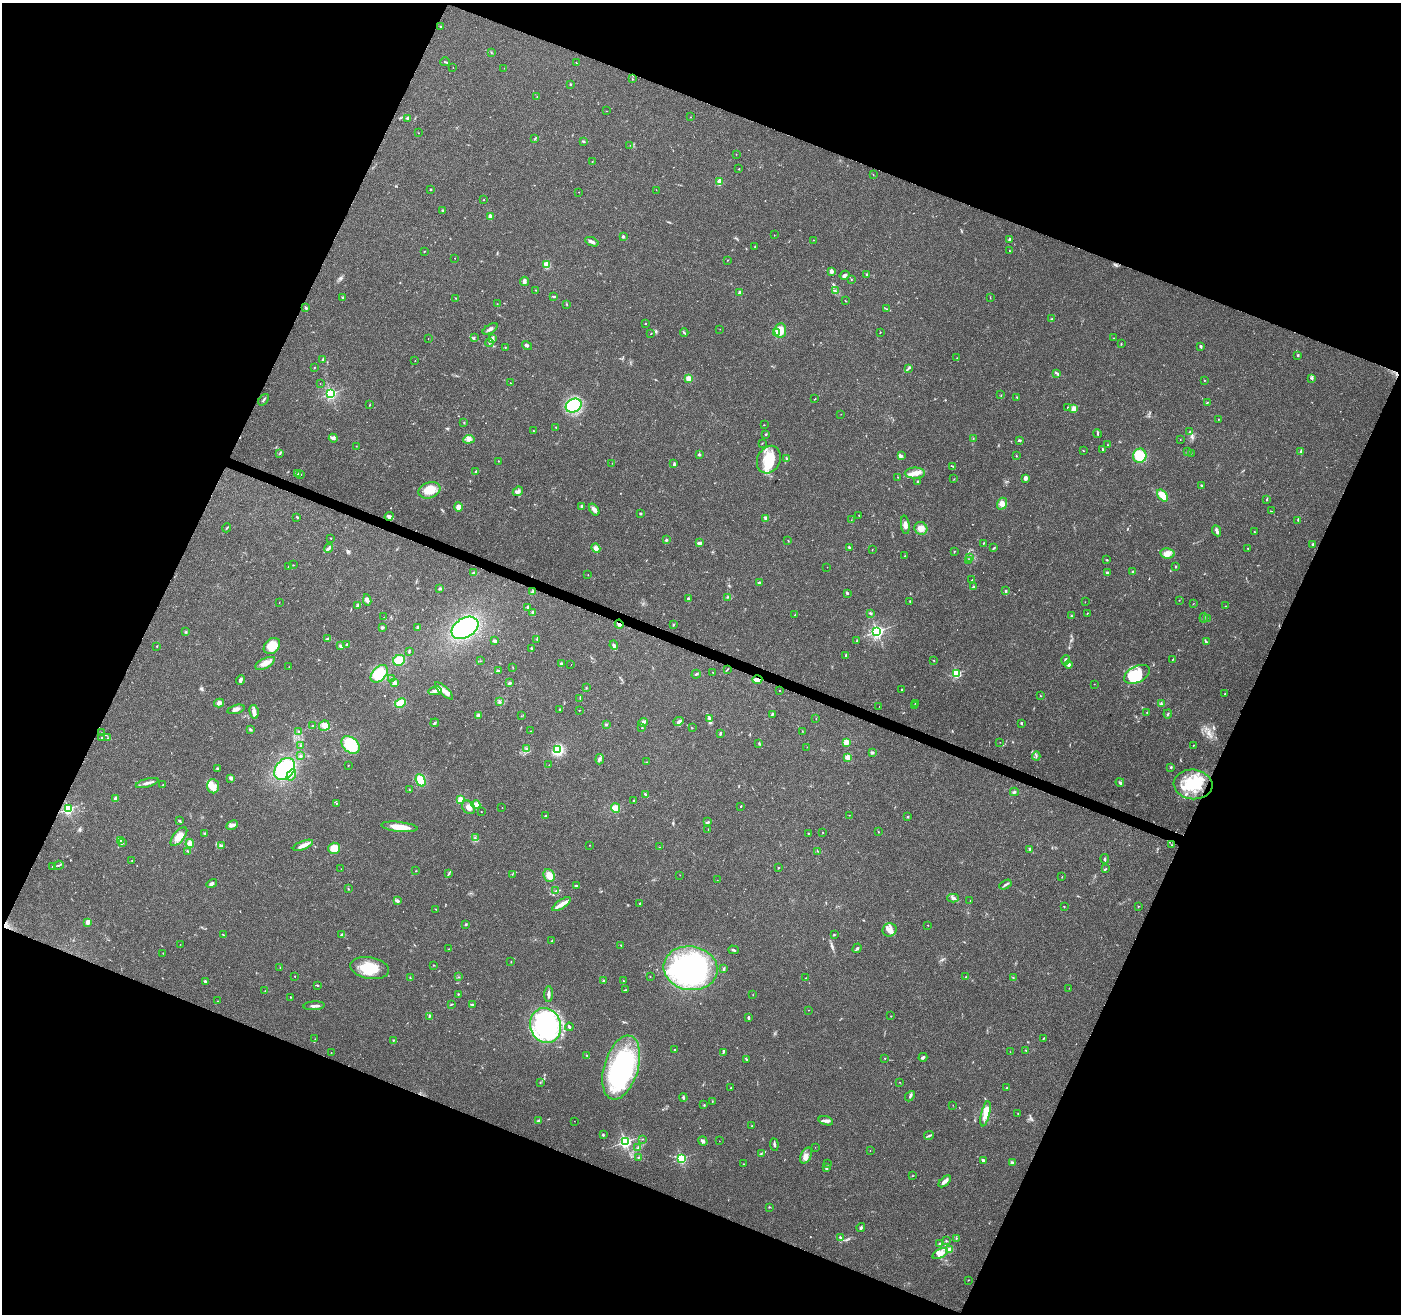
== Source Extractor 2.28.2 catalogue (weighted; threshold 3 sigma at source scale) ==
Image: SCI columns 7-5601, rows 212-5459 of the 5612 x 5735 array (HDU 1 of 3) = the unmasked area's bounding box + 8 px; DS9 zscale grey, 4 x 4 block average (1 PNG px = mean of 4 x 4 image px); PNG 1403 x 1316 px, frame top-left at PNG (2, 3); each listed source drawn as its Kron ellipse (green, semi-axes under 4 px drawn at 4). Shown black and unused: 43% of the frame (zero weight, under 3 of 4 exposures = <1% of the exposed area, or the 3 px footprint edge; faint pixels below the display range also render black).
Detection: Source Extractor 2.28.2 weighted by HDU 2 'WHT'. Background 0.0458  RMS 0.0038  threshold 0.017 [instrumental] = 3 sigma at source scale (4.5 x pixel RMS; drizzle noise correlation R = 1.50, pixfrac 1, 0.0396/0.0396 arcsec/px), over >= 5 px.
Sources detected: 566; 2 too faint to see at this stretch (4 x 4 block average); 6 inside a brighter object's white glare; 2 cosmic-ray / hot-pixel residue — neither listed nor drawn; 13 coinciding with a brighter row at this scale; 45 inside a brighter listed object's ellipse — not listed separately; the other 498 listed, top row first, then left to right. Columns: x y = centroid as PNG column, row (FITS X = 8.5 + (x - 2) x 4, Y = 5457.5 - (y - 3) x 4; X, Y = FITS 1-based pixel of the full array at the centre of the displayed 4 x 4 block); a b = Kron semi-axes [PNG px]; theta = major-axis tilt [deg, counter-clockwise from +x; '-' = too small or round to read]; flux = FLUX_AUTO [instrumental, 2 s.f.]
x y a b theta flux
441 26 2 2 - 1.3
491 53 3 2 - 1.3
445 62 5 2 - 1.8
576 63 3 2 - 1.3
453 68 2 2 - 0.55
504 68 2 2 - 0.41
632 79 2 2 - 0.98
570 84 2 2 - 6
537 97 2 2 - 0.64
606 111 2 2 - 0.6
690 117 2 2 - 0.61
408 118 3 3 - 4.9
418 133 2 2 - 0.95
535 139 2 2 - 0.97
583 141 3 2 - 2.5
630 145 2 2 - 0.53
736 154 2 2 - 0.57
592 161 2 2 - 0.87
739 169 2 2 - 1.2
873 174 2 2 - 0.57
719 182 3 3 - 9.1
430 189 3 2 - 1.4
656 190 2 2 - 0.48
579 192 2 2 - 0.5
484 200 2 2 - 0.9
442 211 2 2 - 1.9
490 217 2 2 - 42
774 235 2 2 - 0.58
623 237 2 2 - 12
1010 239 2 2 - 5.8
813 240 2 2 - 0.53
592 242 7 3 -24 6.8
755 246 2 2 - 0.66
424 251 2 2 - 0.91
1009 251 3 2 - 1.3
455 258 2 2 - 1
727 260 2 2 - 0.71
547 265 4 4 - 19
831 271 3 2 - 11
867 274 3 2 - 2.5
844 275 5 3 - 6.1
851 279 2 2 - 1
524 281 4 2 - 12
536 290 2 2 - 0.92
835 291 3 2 - 2.4
740 293 2 2 - 23
554 296 3 2 - 2.3
342 297 2 2 - 2.8
990 297 2 2 - 0.7
456 298 2 2 - 0.82
845 301 3 2 - 0.96
497 304 2 2 - 0.46
567 304 2 2 - 0.99
306 308 3 2 - 3.2
887 309 2 2 - 1.5
1051 319 2 2 - 1.2
645 323 2 2 - 1.1
490 329 8 3 30 5.8
720 329 2 2 - 0.48
780 330 7 6 - 27
880 332 2 2 - 0.93
684 333 4 2 - 3.2
777 333 2 2 - 74
650 334 2 2 - 0.53
474 337 2 2 - 0.82
1114 338 3 2 - 0.83
428 339 2 2 - 0.48
492 339 4 2 - 3.2
489 343 4 2 - 2.9
1121 344 3 2 - 1.2
527 346 5 3 - 3.7
1200 346 2 2 - 12
505 347 2 2 - 0.92
1298 355 2 2 - 7.8
957 358 2 2 - 0.94
322 359 4 2 - 2.4
415 360 2 2 - 0.91
314 367 2 2 - 1.2
908 369 3 2 - 3.1
1057 373 3 2 - 3.3
689 378 4 4 - 12
1312 378 2 2 - 1.6
1204 380 2 2 - 1.1
510 383 2 2 - 0.71
320 384 2 2 - 0.45
331 393 2 2 - 440
1001 395 2 2 - 0.66
1017 397 3 2 - 1.7
814 399 3 2 - 1.2
263 400 6 2 54 3.4
1207 402 2 2 - 1.2
370 405 3 2 - 1.3
574 406 8 6 29 74
1067 407 2 2 - 1.4
1073 408 2 2 - 50
841 414 2 2 - 0.49
1218 419 2 2 - 0.91
464 423 2 2 - 0.68
764 425 2 2 - 0.76
556 427 2 2 - 1.3
533 431 2 2 - 2.1
1190 432 3 2 - 2
766 434 2 2 - 1.9
1097 434 4 2 - 2.2
333 438 4 3 - 4.6
973 438 2 2 - 0.73
469 439 6 3 7 6.2
1019 440 3 2 - 3.2
1180 440 2 2 - 0.6
762 443 2 2 - 0.77
1107 445 2 2 - 0.77
356 446 2 2 - 0.53
1083 450 2 2 - 0.95
1103 450 3 2 - 2
1187 452 2 2 - 1.1
1300 452 3 2 - 3.3
1191 453 2 2 - 0.67
280 454 2 2 - 1.1
699 455 3 2 - 3
901 456 3 3 - 3.9
1016 456 2 2 - 1.4
1140 456 7 6 - 56
787 459 4 3 - 3
769 460 14 11 65 58
498 461 2 2 - 0.67
612 463 2 2 - 0.78
674 464 4 2 - 2.8
953 466 2 2 - 1.9
476 471 4 2 - 2.6
915 473 10 5 0 18
298 474 2 2 - 1.5
301 475 2 2 - 0.88
898 477 2 2 - 0.69
1025 478 3 3 - 6.7
954 479 2 2 - 0.59
918 482 3 2 - 2.5
1202 486 3 2 - 2.6
429 490 11 8 19 39
518 491 5 3 - 5.9
1163 496 7 4 -50 29
1267 499 3 2 - 2
1002 504 6 5 - 11
581 506 2 2 - 4.9
458 507 5 4 - 12
594 509 7 4 -53 8.6
1271 511 3 2 - 0.85
640 514 3 2 - 1.6
859 515 2 2 - 0.96
389 516 4 4 - 5.3
297 517 3 2 - 2
766 518 3 3 - 4.1
851 520 2 2 - 0.4
1298 520 3 2 - 0.97
905 525 9 3 -83 11
227 528 4 2 - 2.3
921 528 6 6 - 16
1217 531 6 2 -64 5.4
1254 531 2 2 - 0.83
331 538 2 2 - 0.92
666 540 2 2 - 2.7
788 540 2 2 - 0.89
700 543 3 2 - 9
983 543 2 2 - 2.9
1313 544 2 2 - 9.6
849 547 2 2 - 2.7
329 548 5 4 - 5.4
596 548 5 3 - 9.7
994 548 3 2 - 2.4
1248 548 2 2 - 1.5
872 550 2 2 - 0.74
954 551 2 2 - 0.89
1167 553 7 5 -9 12
905 556 2 2 - 1.4
970 557 3 2 - 2.1
968 560 2 2 - 1.6
1107 560 2 2 - 1.6
293 565 2 2 - 0.71
289 567 3 2 - 0.87
827 567 2 2 - 0.48
1175 567 3 2 - 1.5
1133 572 3 3 - 3.9
474 573 4 2 - 6.4
1107 573 2 2 - 17
588 575 2 2 - 0.53
971 580 2 2 - 0.94
759 583 2 2 - 14
974 587 3 2 - 2.4
440 588 3 3 - 3
1006 591 3 2 - 3
533 592 3 3 - 4
847 593 3 2 - 3
728 597 2 2 - 0.88
688 599 2 2 - 5
367 600 6 4 -81 7.9
1179 600 2 2 - 0.68
910 601 3 2 - 2
279 602 2 2 - 0.59
1085 602 2 2 - 0.5
1193 603 2 2 - 0.61
358 605 4 3 - 4.9
1225 606 2 2 - 1.1
528 607 3 2 - 2.7
533 613 4 2 - 6.2
870 613 2 2 - 2.5
1087 613 2 2 - 1
795 615 2 2 - 3.4
1071 616 2 2 - 2
384 617 2 2 - 0.45
1204 618 5 2 - 3.4
1207 618 2 2 - 0.74
619 624 4 3 - 5.7
673 625 3 2 - 2
382 627 3 3 - 3.8
418 627 3 3 - 3.4
465 628 14 9 32 180
877 631 2 2 - 590
186 632 2 2 - 1.8
328 639 4 3 - 3.2
537 639 2 2 - 0.84
495 641 3 3 - 4.8
857 641 3 2 - 1.5
1206 641 3 2 - 2.4
347 644 3 2 - 2.3
614 645 5 3 - 4.8
157 646 2 2 - 0.89
272 646 9 7 43 31
341 646 4 3 - 3.8
531 648 3 2 - 2.1
409 651 4 2 - 2.2
846 655 2 2 - 9.3
1173 659 2 2 - 1.1
399 660 6 5 - 38
933 660 2 2 - 0.96
1066 660 5 3 - 5.6
480 661 2 2 - 0.62
265 663 11 5 27 19
561 664 3 2 - 4.1
571 664 2 2 - 0.91
1068 664 4 3 - 5.2
289 667 2 2 - 0.46
513 668 2 2 - 0.63
727 669 3 2 - 1.6
499 671 4 2 - 1.7
713 673 2 2 - 0.87
956 673 2 2 - 240
379 674 10 6 47 48
696 674 4 2 - 2.8
1137 674 13 8 25 49
391 678 2 2 - 0.89
757 679 5 3 - 14
240 680 5 2 - 6.4
395 683 3 3 - 7.4
510 683 3 2 - 2.5
1094 684 2 2 - 0.67
586 688 2 2 - 1.4
780 690 2 2 - 0.88
902 690 3 2 - 1.3
435 691 7 3 11 8.1
444 691 12 3 -43 15
1225 694 2 2 - 1.2
1040 695 2 2 - 1.1
580 698 3 2 - 1.5
499 701 3 2 - 2.7
219 703 5 4 - 6.7
400 703 5 4 - 35
915 703 2 2 - 0.7
1161 703 2 2 - 0.96
879 706 2 2 - 0.59
914 706 2 2 - 1.1
236 709 9 3 15 9.9
560 709 3 2 - 1.7
579 710 2 2 - 0.8
254 712 7 4 -78 8.5
1147 712 2 2 - 0.82
772 714 3 2 - 2.3
1168 714 4 2 - 2.2
478 715 4 4 - 6.3
521 716 2 2 - 0.59
709 719 3 3 - 4
816 719 2 2 - 0.56
679 721 5 3 - 6.1
643 722 4 3 - 6.7
435 723 4 2 - 2.9
1021 723 3 2 - 2.3
312 725 2 2 - 1.3
606 725 3 2 - 2.2
324 726 5 5 - 18
642 727 2 2 - 0.91
692 728 2 2 - 0.75
250 729 3 2 - 2.9
299 731 3 2 - 2
531 731 2 2 - 0.74
802 731 2 2 - 0.67
102 733 2 2 - 1.4
720 733 4 2 - 3
101 738 2 2 - 1.7
108 738 2 2 - 1.5
846 742 2 2 - 64
1000 742 2 2 - 0.51
759 743 3 2 - 1.9
350 745 10 7 -41 76
1194 745 3 2 - 1.1
300 746 3 2 - 1.5
807 747 2 2 - 0.85
526 748 2 2 - 0.88
558 750 3 3 - 86
872 753 3 2 - 3.4
300 756 3 2 - 2
1036 756 4 2 - 2.1
848 757 3 2 - 19
600 759 5 3 - 5
647 762 2 2 - 0.78
348 765 2 2 - 0.92
549 765 2 2 - 0.45
1171 767 3 2 - 2.3
217 768 2 2 - 2.4
285 769 12 9 52 140
291 775 6 2 58 5.5
231 778 3 2 - 6.8
421 780 6 4 -67 38
1120 782 4 3 - 4.1
147 783 12 2 15 9.9
1193 784 19 15 -6 86
163 785 2 2 - 1.1
213 786 7 6 - 14
409 790 3 2 - 1.3
1014 792 4 2 - 2.5
645 794 4 2 - 2.9
115 798 4 3 - 3.2
461 800 2 2 - 120
634 801 2 2 - 2.8
336 803 2 2 - 1.1
476 805 4 3 - 7.4
741 806 2 2 - 3.2
468 807 7 5 -50 15
502 808 2 2 - 0.57
615 808 5 4 - 24
68 809 2 2 - 390
481 811 2 2 - 0.74
849 815 2 2 - 0.57
545 816 2 2 - 3.4
907 817 2 2 - 1.4
180 821 3 3 - 2.8
708 822 3 2 - 2.7
232 825 6 4 27 8
399 827 18 5 -6 34
708 829 2 2 - 1
823 832 2 2 - 0.74
878 832 2 2 - 0.86
204 833 2 2 - 1.6
808 833 2 2 - 1.3
179 837 11 5 50 25
475 838 2 2 - 1.2
120 841 4 3 - 4.2
122 843 4 2 - 2.8
190 844 4 3 - 19
303 845 10 4 23 13
589 845 2 2 - 0.7
1172 845 3 2 - 1.1
221 846 2 2 - 1.9
660 847 2 2 - 0.65
334 848 6 5 - 28
1029 849 3 2 - 2.7
188 851 3 2 - 2.2
818 851 2 2 - 0.73
1105 859 5 2 - 3
132 861 2 2 - 1.5
59 865 5 2 - 3.1
52 867 2 2 - 0.94
778 868 2 2 - 2.1
341 869 2 2 - 0.46
1106 869 3 2 - 2.1
416 871 2 2 - 0.78
449 874 2 2 - 1.6
512 874 2 2 - 1.2
549 875 7 5 -66 20
680 875 2 2 - 0.66
1062 877 2 2 - 0.66
717 880 2 2 - 0.48
212 884 5 3 - 6.2
1005 885 6 2 28 4.4
576 886 3 2 - 1.9
348 889 2 2 - 1.2
556 891 2 2 - 1.2
953 898 6 4 -1 6.5
970 900 2 2 - 0.7
398 901 3 3 - 4.6
640 903 2 2 - 2.2
561 904 11 4 34 13
1138 906 2 2 - 1.1
1064 907 2 2 - 0.82
435 909 2 2 - 0.9
88 922 3 3 - 8.9
465 925 3 2 - 1.6
928 925 2 2 - 1.4
889 930 7 6 - 15
342 934 3 2 - 3.8
834 934 2 2 - 1.3
223 935 2 2 - 1.3
552 941 3 2 - 1.4
180 944 2 2 - 0.45
621 945 2 2 - 1.2
857 948 5 2 - 3.2
448 949 2 2 - 0.74
733 950 5 2 - 3.3
163 953 2 2 - 0.76
511 962 2 2 - 0.57
434 965 2 2 - 1.3
280 967 2 2 - 0.75
370 968 19 10 -11 64
691 968 27 22 -8 420
724 969 3 2 - 2.6
295 976 2 2 - 0.8
650 976 2 2 - 0.77
459 977 2 2 - 0.64
966 977 2 2 - 0.84
410 978 2 2 - 1.6
806 978 2 2 - 0.98
1013 978 2 2 - 0.69
603 980 2 2 - 1.4
205 981 2 2 - 9.2
623 981 3 2 - 1.6
317 985 3 2 - 1.9
1069 988 2 2 - 0.45
625 990 3 2 - 1.4
265 991 2 2 - 0.79
458 994 2 2 - 1.8
549 994 8 2 86 7.5
753 995 2 2 - 0.55
290 997 2 2 - 2.9
218 1001 2 2 - 0.49
451 1004 2 2 - 1.7
472 1005 3 2 - 2.5
314 1006 10 2 4 7.7
808 1010 2 2 - 0.71
429 1016 2 2 - 1.4
891 1016 2 2 - 0.87
748 1017 3 2 - 3.8
546 1025 18 15 -72 420
569 1027 4 2 - 4.7
315 1039 2 2 - 0.47
1043 1039 4 2 - 1.4
393 1040 2 2 - 1.7
675 1050 2 2 - 1.7
1026 1050 2 2 - 0.93
723 1052 3 2 - 2.3
1010 1052 2 2 - 0.7
331 1053 2 2 - 0.53
587 1056 3 2 - 2
923 1057 4 2 - 5.3
885 1058 2 2 - 0.94
747 1059 4 2 - 1.7
621 1068 33 17 73 350
540 1082 2 2 - 1.2
900 1082 2 2 - 0.63
731 1088 2 2 - 2.4
1007 1088 2 2 - 1.4
910 1096 6 2 47 2.7
683 1097 4 2 - 3.2
712 1101 2 2 - 0.83
704 1105 2 2 - 1.3
953 1105 2 2 - 0.72
985 1114 13 4 77 25
1018 1114 2 2 - 0.93
538 1121 4 2 - 2.9
574 1121 2 2 - 0.66
826 1121 7 2 -16 6.1
752 1126 2 2 - 1.1
603 1134 2 2 - 1.5
929 1135 5 2 - 3.5
642 1139 2 2 - 0.72
703 1141 5 3 - 5.8
719 1141 2 2 - 0.4
625 1142 2 2 - 530
774 1144 6 2 -84 3.5
815 1147 2 2 - 0.32
638 1148 3 2 - 2.1
870 1151 2 2 - 0.68
761 1154 2 2 - 1.8
806 1156 8 5 62 12
638 1157 2 2 - 1.6
681 1159 2 2 - 290
983 1160 3 2 - 7
1012 1162 3 2 - 4.4
744 1164 2 2 - 0.69
828 1164 2 2 - 1.1
826 1168 3 2 - 3.4
912 1176 2 2 - 1.1
945 1181 7 3 41 11
769 1207 2 2 - 1.5
861 1228 4 2 - 2.9
840 1237 2 2 - 2.6
956 1239 2 2 - 0.75
946 1241 2 2 - 1.5
939 1243 3 2 - 2.3
949 1249 3 3 - 12
940 1254 8 4 28 16
968 1280 2 2 - 0.77
Overlapping masked pixels (flux is a lower limit): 2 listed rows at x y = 619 624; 757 679
Diffuse or blended objects may show on this block-average render without a row.